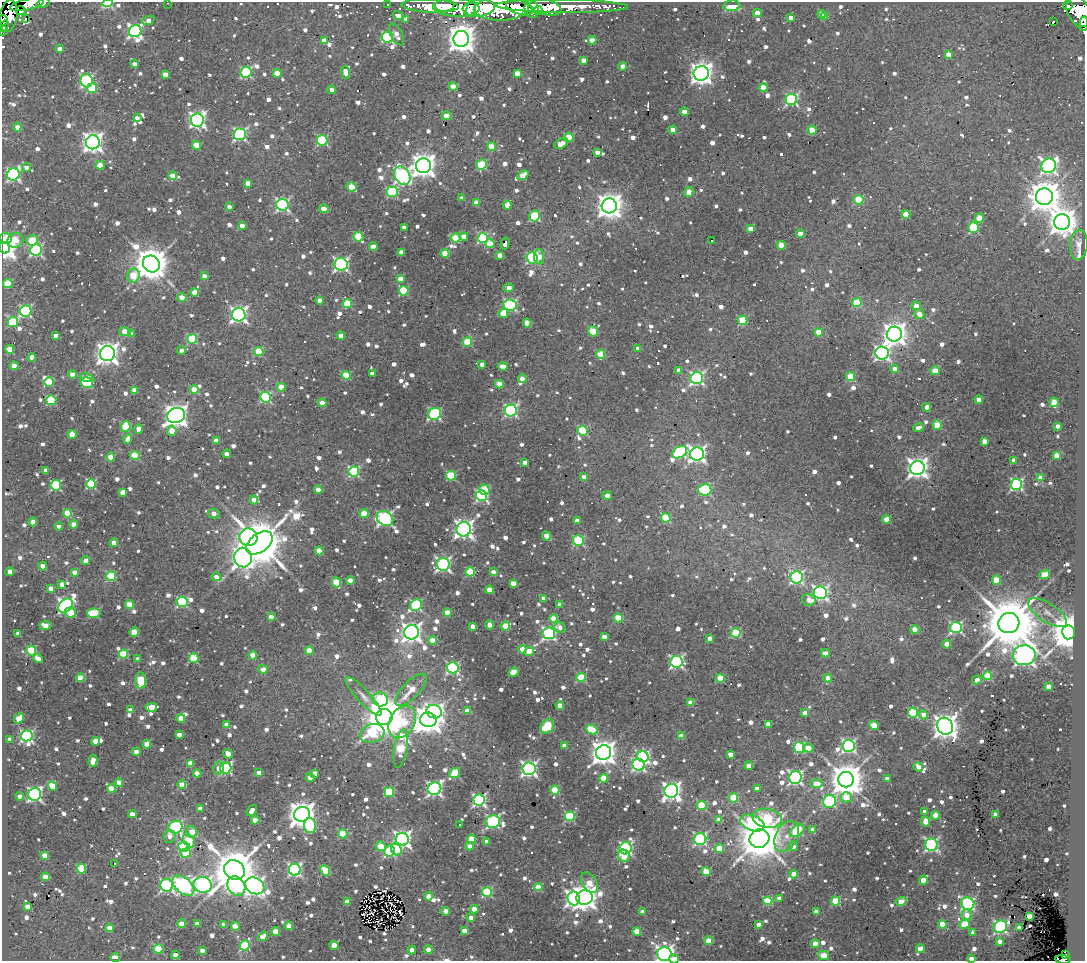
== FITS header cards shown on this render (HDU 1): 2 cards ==
NAXIS1  =                 1083
NAXIS2  =                  959

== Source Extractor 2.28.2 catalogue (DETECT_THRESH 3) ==
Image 1083 x 959 px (HDU 1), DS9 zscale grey, 1 PNG px = 1 image px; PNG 1087 x 963 px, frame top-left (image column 1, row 959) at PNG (2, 2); each listed source drawn as its Kron ellipse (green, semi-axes under 4 px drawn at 4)
Background 5.41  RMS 0.36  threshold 1.07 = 3 sigma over >= 5 px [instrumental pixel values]
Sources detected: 1416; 1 with non-positive FLUX_AUTO (blend fragments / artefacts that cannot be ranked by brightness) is neither listed nor drawn; of the other 1415, the 500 brightest by FLUX_AUTO listed and drawn (915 fainter detections omitted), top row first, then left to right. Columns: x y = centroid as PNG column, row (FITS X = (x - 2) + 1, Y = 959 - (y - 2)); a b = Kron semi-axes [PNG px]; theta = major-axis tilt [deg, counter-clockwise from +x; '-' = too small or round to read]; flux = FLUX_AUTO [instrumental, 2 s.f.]
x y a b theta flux
43 3 7 3 22 370
107 3 5 4 - 1600
168 3 3 2 - 200
388 4 3 3 - 200
27 5 17 5 13 5000
1068 5 5 4 - 2000
430 6 28 6 -2 8500
445 6 10 6 4 5100
562 6 66 6 -1 11000
732 6 8 5 5 610
520 7 14 7 -13 7600
545 7 16 7 -14 8200
456 8 23 9 -2 14000
479 8 16 8 6 14000
471 9 8 4 77 3500
501 9 27 11 1 23000
532 9 9 7 -78 5500
21 11 5 4 - 1500
538 11 4 4 - 1600
1079 11 16 11 -65 14000
757 13 4 4 - 360
822 14 4 4 - 350
9 16 16 8 81 7400
398 16 5 3 - 290
825 16 4 3 - 370
26 18 3 3 - 610
791 18 4 4 - 190
406 19 4 3 - 220
3 20 5 3 - 1100
148 20 6 4 23 180
1053 22 4 3 - 400
1084 24 7 2 83 700
3 26 6 3 52 1000
3 31 5 5 - 570
135 31 6 6 - 6200
397 34 12 5 -62 220
387 37 6 5 - 2500
461 39 8 7 - 42000
325 40 4 4 - 300
592 40 4 4 - 370
60 49 4 4 - 280
948 55 4 4 - 370
583 60 4 4 - 190
135 64 4 4 - 190
623 66 4 4 - 310
246 72 5 5 - 2800
346 72 6 4 -71 360
277 73 4 4 - 510
517 73 4 4 - 310
701 73 7 7 - 22000
165 75 4 4 - 280
87 81 7 6 - 4000
453 87 4 4 - 470
92 88 5 5 - 1100
763 88 4 4 - 590
332 90 4 4 - 180
791 100 6 5 - 3900
684 112 4 4 - 310
447 116 5 4 - 490
137 118 4 3 - 180
197 120 6 6 - 8900
17 127 4 4 - 220
672 130 4 4 - 320
812 130 4 4 - 710
240 134 6 6 - 5000
569 137 5 4 - 890
322 140 5 5 - 2100
93 142 7 7 - 17000
561 144 7 4 32 260
196 145 4 4 - 600
492 146 5 4 - 670
597 152 4 4 - 220
100 165 4 4 - 640
481 165 5 5 - 1300
423 166 7 7 - 26000
1049 166 7 7 - 7900
26 167 4 4 - 170
13 174 6 6 - 5600
523 175 6 4 34 480
173 176 4 4 - 470
402 176 10 7 -56 7200
248 183 4 4 - 300
352 187 5 4 - 930
392 192 5 5 - 2200
689 192 5 4 - 410
1044 197 8 8 - 52000
462 198 3 3 - 180
859 200 5 4 - 1200
477 203 4 4 - 470
283 205 6 6 - 4900
507 205 4 4 - 220
609 206 7 7 - 30000
229 207 4 4 - 180
324 209 4 4 - 420
906 214 4 4 - 660
535 216 5 5 - 1600
979 218 4 4 - 600
1062 222 8 7 - 38000
242 225 4 4 - 210
404 227 4 4 - 190
974 228 5 5 - 1600
750 229 4 4 - 300
800 234 4 4 - 260
464 236 4 4 - 330
358 237 5 4 - 1300
6 238 6 5 - 890
456 238 5 4 - 1200
483 238 5 5 - 2700
15 240 8 7 - 540
32 240 6 5 - 970
711 241 3 3 - 3000
490 243 5 4 - 690
505 244 6 4 75 190
781 245 4 4 - 420
1079 245 15 9 86 220
373 247 4 4 - 280
4 248 6 5 - 27000
36 250 6 5 - 4300
401 252 4 4 - 300
445 253 4 4 - 640
500 255 4 4 - 220
539 257 8 5 -88 260
532 258 5 5 - 2900
151 264 9 8 - 70000
341 264 6 6 - 6000
133 276 7 6 - 750
204 276 4 3 - 200
401 279 4 4 - 440
8 284 5 4 - 1200
509 288 5 4 - 290
404 291 5 5 - 1600
194 292 4 4 - 530
182 297 5 4 - 270
320 301 4 4 - 200
347 303 5 4 - 950
857 303 4 4 - 1300
510 305 7 5 -7 3600
916 306 4 4 - 250
25 311 6 5 - 3600
503 313 5 4 - 530
919 314 5 4 - 290
239 315 6 6 - 9500
743 320 5 4 - 1300
13 322 5 5 - 1800
527 323 4 4 - 480
593 331 5 4 - 1100
125 332 6 4 -12 600
819 332 4 4 - 590
131 334 4 4 - 190
894 334 7 7 - 26000
56 335 4 3 - 180
341 335 4 4 - 200
192 339 5 5 - 1700
467 342 4 4 - 1300
10 349 4 4 - 660
638 349 4 4 - 190
181 351 4 4 - 180
259 352 4 4 - 1100
107 353 7 7 - 20000
882 353 6 6 - 7400
601 354 5 4 - 990
32 357 4 4 - 280
482 364 4 4 - 190
14 366 4 4 - 320
503 366 5 4 - 320
894 369 4 4 - 190
679 370 4 4 - 300
935 371 4 4 - 680
72 374 4 4 - 290
372 374 4 4 - 220
346 375 4 4 - 1000
851 377 4 4 - 950
87 378 6 4 -13 250
522 378 4 4 - 250
697 378 6 6 - 5700
49 382 5 4 - 1100
87 382 6 5 - 1800
499 384 4 4 - 510
281 387 4 4 - 580
194 389 4 4 - 510
134 390 4 4 - 310
266 397 5 5 - 2700
51 400 5 5 - 1800
979 400 4 4 - 220
1054 402 5 4 - 650
322 403 4 4 - 290
927 407 4 4 - 290
511 410 6 6 - 4500
434 414 7 6 - 3700
176 415 9 7 18 21000
937 425 4 4 - 860
1058 426 4 3 - 200
126 427 5 5 - 1100
918 428 5 4 - 180
139 429 4 4 - 310
172 431 5 5 - 480
583 431 5 4 - 1700
72 434 4 4 - 470
128 439 5 4 - 210
216 441 4 4 - 230
984 441 4 4 - 280
680 452 8 5 32 3300
227 454 4 4 - 240
697 454 7 6 - 9400
135 455 5 4 - 1200
1057 455 4 4 - 380
111 457 4 4 - 350
1014 460 4 4 - 230
525 462 4 4 - 220
917 468 7 7 - 17000
46 470 4 4 - 200
354 471 5 5 - 3300
451 476 5 4 - 1600
584 477 4 4 - 180
1040 478 4 4 - 460
91 484 5 4 - 2100
1017 484 5 5 - 4200
56 485 5 5 - 2100
318 490 4 4 - 240
484 490 5 5 - 810
705 490 7 6 - 2000
123 493 4 4 - 470
482 496 6 5 - 4400
607 496 4 4 - 260
254 500 4 4 - 250
68 513 4 4 - 1000
364 513 4 4 - 650
214 514 6 4 -13 240
666 518 5 4 - 1100
385 519 9 6 -33 6200
887 519 4 4 - 730
577 521 4 4 - 190
33 522 4 4 - 350
74 524 4 4 - 310
59 526 4 4 - 200
464 529 7 7 - 12000
547 536 5 4 - 260
248 537 9 8 - 5200
578 541 5 5 - 2100
114 542 4 4 - 230
259 543 15 9 37 160000
319 551 4 4 - 690
243 558 10 9 - 16000
86 560 4 4 - 180
443 564 6 6 - 6900
43 566 4 4 - 200
10 572 4 4 - 220
75 572 4 4 - 180
470 572 5 4 - 1300
494 572 4 3 - 270
1045 574 6 4 20 720
111 576 5 5 - 1600
216 577 5 4 - 200
797 577 6 6 - 4900
350 580 4 4 - 240
996 580 4 4 - 650
336 582 5 4 - 830
513 583 4 4 - 310
62 584 4 4 - 260
51 588 4 4 - 260
490 590 4 4 - 530
820 593 6 6 - 7200
543 598 4 4 - 180
809 600 7 5 -17 320
182 602 5 5 - 2200
130 604 4 4 - 510
560 604 4 3 - 190
416 605 6 5 - 2900
66 606 8 6 45 8100
70 613 5 5 - 440
94 613 6 5 - 1400
447 613 4 4 - 440
1048 613 22 9 -33 290
271 617 4 4 - 240
554 618 4 4 - 650
618 618 4 4 - 930
1009 623 11 10 - 190000
45 625 6 4 3 340
489 625 4 4 - 190
473 626 4 4 - 300
505 626 5 4 - 690
560 627 6 5 - 200
956 627 6 5 - 4200
915 630 4 4 - 550
134 632 5 4 - 620
412 632 7 7 - 14000
1069 632 7 6 - 88000
549 633 6 6 - 5500
736 633 5 4 - 1300
18 634 4 4 - 180
604 637 4 4 - 350
710 638 4 4 - 240
433 640 4 4 - 500
947 644 4 4 - 310
522 649 4 4 - 380
31 650 5 5 - 1700
309 651 4 4 - 530
529 651 4 4 - 680
825 653 4 4 - 470
123 654 5 4 - 1300
253 655 4 4 - 530
1024 655 11 10 - 20000
194 658 5 4 - 1400
38 659 5 4 - 310
138 659 4 4 - 280
676 662 6 6 - 5400
453 668 6 5 - 3900
263 669 4 4 - 230
514 672 5 4 - 540
987 676 4 4 - 1300
581 677 5 4 - 1200
80 678 4 4 - 730
720 678 4 4 - 830
828 678 4 4 - 330
977 680 4 4 - 340
141 681 8 5 90 1400
1049 686 4 4 - 300
411 690 21 8 47 660
363 696 25 6 -47 230
380 699 8 7 - 1600
691 703 4 4 - 470
560 706 4 4 - 400
151 707 6 4 5 760
131 710 4 4 - 280
467 711 4 4 - 250
434 712 8 6 -21 8600
805 713 4 4 - 400
913 713 5 5 - 1600
923 715 4 4 - 270
384 717 8 8 - 100000
19 718 6 4 50 640
181 718 4 4 - 400
428 720 8 7 - 41000
402 722 17 12 60 1600
227 724 4 4 - 250
768 724 4 4 - 270
874 725 5 4 - 740
547 726 8 6 48 1600
945 726 9 7 -57 31000
592 729 6 4 -25 1300
372 733 12 9 16 1400
179 735 4 4 - 190
27 736 6 5 - 4500
682 736 4 4 - 350
10 739 4 4 - 190
95 741 4 4 - 360
147 744 4 4 - 500
564 746 4 4 - 290
849 746 6 6 - 5300
401 748 19 6 81 1600
799 748 6 5 - 1900
808 748 5 4 - 520
136 752 4 4 - 270
604 753 8 7 - 29000
228 754 5 4 - 270
730 754 4 4 - 290
643 757 6 5 - 4700
93 761 6 4 74 350
190 763 4 4 - 340
638 765 6 6 - 4400
749 766 4 4 - 370
918 767 5 4 - 250
219 768 6 5 - 230
226 768 6 5 - 3800
529 769 6 6 - 8500
197 773 4 4 - 210
259 773 4 4 - 230
315 773 4 4 - 250
454 773 5 5 - 1100
310 777 4 4 - 240
795 777 6 6 - 6000
604 778 4 4 - 720
887 779 4 4 - 280
846 780 8 8 - 61000
119 783 4 4 - 200
816 783 6 4 -6 400
182 785 4 4 - 410
52 786 5 4 - 650
112 788 4 4 - 520
434 789 7 6 - 7000
757 789 4 4 - 250
555 790 5 4 - 1100
671 791 7 7 - 14000
389 792 5 5 - 1500
35 794 6 6 - 6300
20 796 4 4 - 180
846 797 5 5 - 630
733 798 5 4 - 1200
479 800 6 5 - 5400
829 801 7 6 - 2400
702 805 5 4 - 1600
200 809 4 4 - 310
252 811 6 4 52 240
925 812 4 4 - 230
132 814 4 4 - 220
302 814 8 7 - 29000
995 814 4 4 - 240
935 815 4 4 - 610
570 816 5 5 - 2100
767 818 15 9 -8 1700
255 820 4 4 - 310
719 820 4 4 - 310
493 822 7 6 - 4300
926 822 5 4 - 400
752 823 12 7 -22 2200
459 825 3 3 - 340
310 826 7 6 - 1500
175 827 7 6 - 3900
813 830 4 4 - 310
797 831 8 5 37 1800
192 832 6 5 - 420
343 834 4 4 - 1500
169 836 7 6 - 180
787 836 16 11 61 300
759 838 10 9 - 100000
402 839 6 6 - 12000
471 839 4 4 - 680
700 839 6 6 - 4400
189 840 7 5 -57 770
487 842 4 4 - 180
931 845 6 6 - 4700
381 846 5 4 - 760
470 846 4 4 - 220
793 846 5 4 - 200
184 847 6 5 - 2200
626 848 6 6 - 4400
719 848 4 4 - 770
396 850 6 5 - 730
390 851 5 5 - 1900
186 853 5 4 - 920
45 855 4 4 - 500
624 856 6 5 - 740
114 863 3 3 - 490
81 869 5 4 - 1000
234 870 11 9 -38 130000
295 870 6 6 - 5300
325 870 5 4 - 1000
706 872 5 4 - 840
794 874 4 4 - 320
46 877 4 4 - 480
923 880 5 4 - 480
589 883 11 7 -60 610
167 885 6 6 - 4800
203 885 9 7 -12 8300
183 886 13 7 -40 6300
236 886 10 8 -55 3200
255 886 10 8 -31 13000
538 887 4 4 - 730
487 892 5 5 - 1900
429 896 4 4 - 320
574 898 7 6 - 9100
585 898 8 7 - 26000
779 898 4 3 - 200
768 901 4 4 - 1200
835 901 4 4 - 1300
901 901 5 4 - 690
347 902 4 4 - 350
968 904 6 6 - 5100
28 907 4 4 - 290
474 909 4 4 - 380
446 911 4 4 - 390
643 912 4 4 - 360
816 912 4 4 - 220
967 915 5 5 - 260
1029 916 4 4 - 400
471 918 4 4 - 200
182 924 4 4 - 510
197 924 4 4 - 250
758 924 4 4 - 180
942 924 4 4 - 570
965 924 5 4 - 960
224 925 4 4 - 220
235 926 4 4 - 430
289 926 4 4 - 260
1000 927 7 6 - 5100
1019 927 4 3 - 300
109 928 4 4 - 300
464 931 4 4 - 370
637 931 4 4 - 580
276 932 4 4 - 590
973 932 4 4 - 190
263 936 5 4 - 340
709 941 4 4 - 700
1000 941 4 4 - 240
815 943 4 4 - 360
334 945 5 4 - 460
245 946 5 5 - 1700
158 949 5 4 - 1200
920 949 4 4 - 460
202 950 4 4 - 200
412 950 4 4 - 230
428 950 4 4 - 210
664 954 7 7 - 10000
175 955 4 4 - 290
823 955 5 4 - 660
1065 955 4 4 - 1500
115 957 4 3 - 800
674 959 4 3 - 610
971 959 4 3 - 200
1063 959 7 4 -6 2200
At the frame edge (FLAGS 8, measured only in part): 13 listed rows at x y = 43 3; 107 3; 168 3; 27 5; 1079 11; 3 20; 1084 24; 3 26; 3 31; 4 248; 674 959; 971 959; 1063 959
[915 fainter detections neither listed nor drawn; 1 non-positive-flux detection neither listed nor drawn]